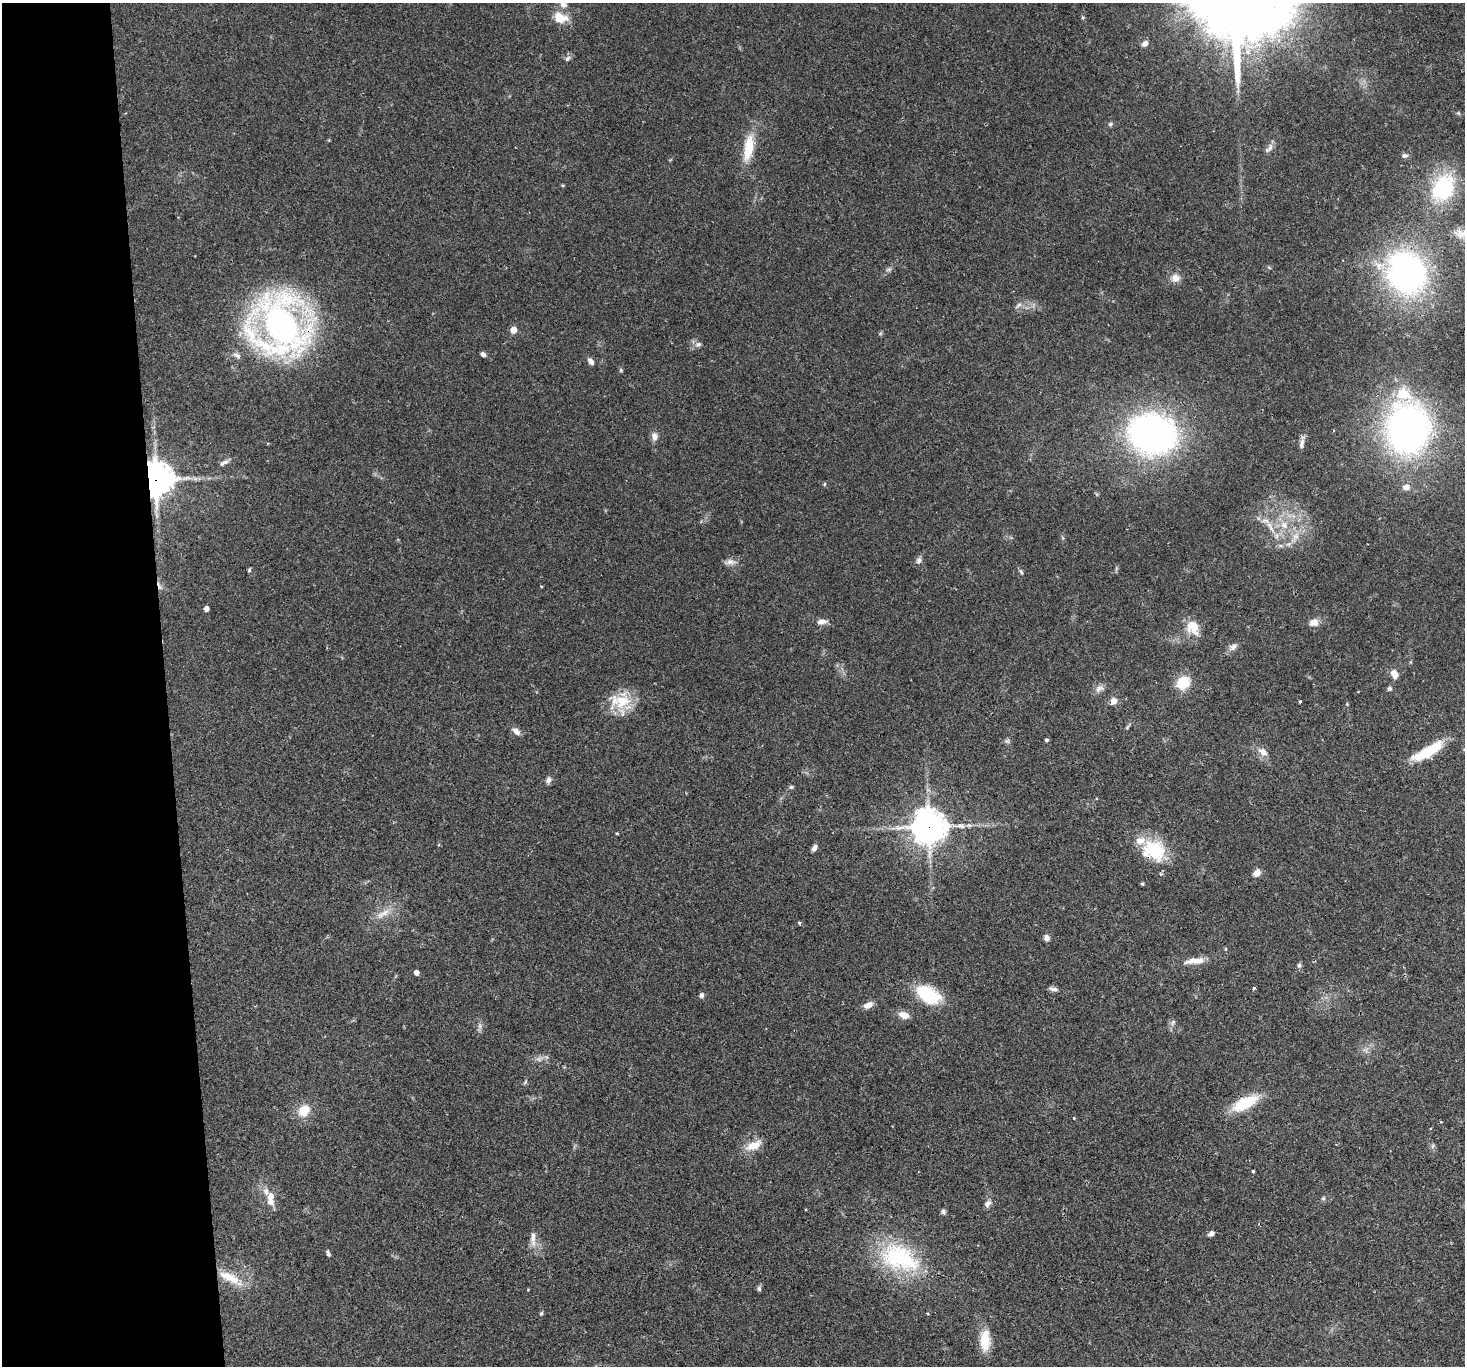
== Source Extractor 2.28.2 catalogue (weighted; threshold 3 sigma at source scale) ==
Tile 4 of 3 x 3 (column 1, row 2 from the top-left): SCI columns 1-1463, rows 1512-2875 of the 4390 x 4366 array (HDU 1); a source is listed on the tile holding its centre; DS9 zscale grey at full resolution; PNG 1467 x 1368 px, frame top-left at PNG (2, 3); no overlay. Shown black and unused: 11% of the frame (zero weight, under 2 of 3 exposures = <1% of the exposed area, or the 3 px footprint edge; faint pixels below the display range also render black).
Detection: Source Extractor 2.28.2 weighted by HDU 2 'WHT'; one run over the whole footprint, this tile lists its part. Background 0.0565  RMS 0.0045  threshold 0.0202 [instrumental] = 3 sigma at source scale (4.5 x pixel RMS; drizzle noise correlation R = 1.50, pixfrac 1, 0.05/0.05 arcsec/px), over >= 5 px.
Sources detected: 107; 1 too faint to see at this stretch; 1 cosmic-ray / hot-pixel residue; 1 long thin detection or spike segment (spike, bleed or trail) — not listed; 2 inside a brighter listed object's ellipse — not listed separately; the other 102 listed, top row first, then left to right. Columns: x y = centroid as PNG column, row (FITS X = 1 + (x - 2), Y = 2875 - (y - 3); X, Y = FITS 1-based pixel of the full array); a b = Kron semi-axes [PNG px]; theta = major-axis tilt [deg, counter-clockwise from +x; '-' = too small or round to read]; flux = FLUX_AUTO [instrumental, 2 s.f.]
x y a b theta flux
563 5 9 8 - 2.7
1083 17 6 5 - 0.69
560 18 18 12 -16 7.7
1144 44 7 5 42 2.2
567 58 9 6 50 1.3
1458 113 5 5 - 0.62
1110 124 7 5 17 0.88
748 148 30 10 80 14
1270 148 14 6 63 2
1405 156 8 6 4 1.3
1443 188 27 19 64 43
1461 234 20 13 -13 5.8
889 269 8 3 18 0.88
1406 272 37 31 -57 150
1175 278 11 11 - 3.4
1018 305 12 5 38 1.5
280 325 58 51 -61 180
513 330 5 4 - 7.7
880 334 6 4 20 0.56
698 344 8 6 18 1.5
483 354 6 4 -40 1.3
237 355 13 7 -30 1.9
591 362 9 6 -54 1.8
621 370 5 5 - 0.59
1403 394 24 18 -27 13
1408 429 34 29 90 230
1152 434 36 30 -12 190
654 437 10 7 -81 2.5
1302 443 14 6 81 2
222 464 9 6 39 1.6
156 479 11 10 - 670
824 484 5 4 - 0.56
1406 487 10 9 - 2.8
1284 525 11 10 - 4.6
1270 527 22 6 -57 4.6
1295 536 16 7 60 4.2
919 560 9 7 76 1.5
729 562 15 7 12 2.4
249 570 5 3 - 0.65
1021 572 7 4 -62 0.8
541 586 4 2 - 0.36
206 609 4 4 - 2.4
822 622 13 7 7 2.6
1313 622 12 9 9 3.4
1193 627 17 13 -65 8.7
1233 647 11 7 44 2.3
1411 662 5 3 - 0.41
1395 674 10 7 -68 3.6
1183 683 15 12 39 11
1100 688 14 9 25 2.5
1389 688 6 6 - 0.87
622 701 29 21 41 15
1113 701 9 8 - 2.8
1300 702 3 2 - 0.64
1127 727 9 3 50 0.75
516 731 12 7 -36 2.3
1047 740 4 4 - 1
1007 741 8 6 1 1
1428 751 40 11 29 15
1263 752 15 9 -36 3.5
548 780 8 7 - 1.7
791 787 6 4 1 0.85
929 827 12 12 - 680
617 833 3 3 - 0.44
814 848 7 5 62 2
1155 849 30 27 -13 21
1257 873 10 7 40 2.5
1142 884 4 4 - 0.62
383 914 25 8 32 5.3
799 922 5 4 - 0.6
1046 938 7 6 - 1.8
1225 948 4 3 - 0.63
1195 961 28 8 5 5.9
1299 965 7 6 - 0.99
416 973 4 4 - 3.2
1254 988 5 3 - 0.58
1053 989 14 5 -10 1.6
702 995 7 5 76 1.2
928 995 26 15 -31 25
868 1005 10 6 23 3.4
904 1015 12 7 -18 4.2
1173 1022 8 5 60 1.2
480 1026 7 6 - 1.3
525 1082 6 4 72 0.63
1245 1103 25 11 27 20
304 1110 11 9 50 9.5
1074 1118 3 3 - 0.42
753 1145 22 10 25 6.7
1253 1171 3 3 - 0.6
1323 1198 6 5 - 0.71
270 1199 20 10 -89 5.3
987 1204 10 7 53 1.9
943 1211 6 5 - 1.1
1211 1234 7 5 32 1.7
533 1238 24 7 90 3.8
328 1253 8 4 -67 0.95
900 1258 56 34 -22 44
229 1277 33 11 -26 11
759 1289 7 6 - 0.91
541 1313 5 4 - 0.6
928 1314 3 3 - 0.48
985 1340 27 12 90 9.8
Overlapping masked pixels (flux is a lower limit): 4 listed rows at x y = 280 325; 156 479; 929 827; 1155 849
Isophote crosses this tile's border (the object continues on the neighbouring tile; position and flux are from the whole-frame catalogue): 2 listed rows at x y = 563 5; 1461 234